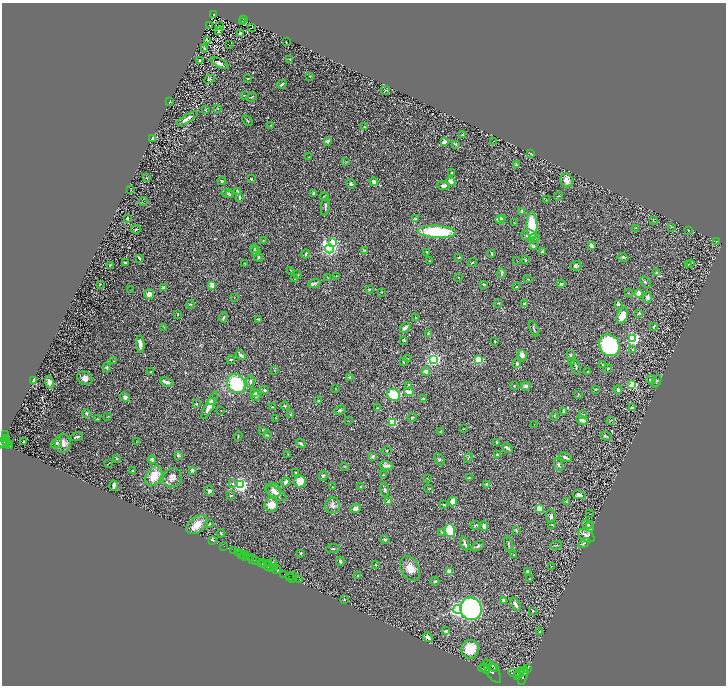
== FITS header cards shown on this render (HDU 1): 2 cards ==
NAXIS1  =                 1448
NAXIS2  =                 1367

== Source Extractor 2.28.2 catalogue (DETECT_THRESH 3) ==
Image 1448 x 1367 px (HDU 1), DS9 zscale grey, zoomed out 1/2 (1 PNG px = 2 x 2 image px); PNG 728 x 688 px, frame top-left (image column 1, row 1366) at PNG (2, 3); each listed source drawn as its Kron ellipse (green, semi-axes under 4 px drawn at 4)
Background 0.419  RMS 0.029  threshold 0.0857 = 3 sigma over >= 5 px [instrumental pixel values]
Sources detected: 401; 43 cannot appear on this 1/2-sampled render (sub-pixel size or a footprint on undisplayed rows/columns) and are neither listed nor drawn; the other 358 listed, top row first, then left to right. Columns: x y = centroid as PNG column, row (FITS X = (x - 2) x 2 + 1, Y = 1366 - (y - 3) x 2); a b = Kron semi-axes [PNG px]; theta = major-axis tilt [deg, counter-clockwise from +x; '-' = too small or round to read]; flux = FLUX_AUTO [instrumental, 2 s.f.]
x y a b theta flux
213 14 3 3 - 79
243 19 2 2 - 68
242 21 2 1 - 4.5
210 26 2 1 - 1.2
220 26 2 2 - 2.8
251 28 3 1 - 2.4
218 31 2 2 - 42
240 33 3 2 - 25
208 41 3 3 - 2.5
286 42 3 2 - 1.7
229 45 2 1 - 1.6
204 49 3 2 - 3.6
290 59 3 2 - 4.2
200 60 3 2 - 3.8
220 63 10 4 -27 22
310 76 2 2 - 4.5
248 78 2 2 - 7
210 79 6 3 26 5.2
282 84 5 2 - 10
385 90 5 2 - 4.2
244 95 3 2 - 2.6
252 97 5 3 - 5.4
170 102 2 2 - 3.3
218 109 3 2 - 3.1
206 110 4 3 - 4.2
187 119 12 3 30 24
247 121 6 2 -43 5.1
271 125 3 2 - 2.1
365 127 2 2 - 3.1
462 134 2 2 - 4.3
153 138 3 2 - 26
328 141 4 4 - 8.7
494 141 2 1 - 1.2
444 142 2 2 - 70
456 145 3 3 - 4.2
531 153 4 2 - 3.2
309 157 3 1 - 2.1
346 162 3 2 - 3.2
516 165 2 2 - 45
452 172 2 2 - 18
146 178 3 2 - 2.2
251 179 2 2 - 5
567 180 7 6 - 41
222 181 4 3 - 6.1
374 182 4 3 - 23
451 182 5 3 - 35
351 184 5 4 - 8.5
444 186 6 4 -3 22
131 189 4 1 - 1.6
237 191 4 2 - 6.9
228 193 6 3 -11 9.9
313 193 3 2 - 6.1
229 195 4 3 - 6.4
324 196 4 2 - 7.3
558 196 5 2 - 3
240 197 3 3 - 8.6
546 200 2 1 - 2.5
143 201 4 1 - 2.4
325 207 9 2 82 10
522 212 3 3 - 18
127 218 3 3 - 15
415 218 3 3 - 5.2
502 218 2 2 - 45
500 220 4 4 - 84
653 220 4 2 - 4.4
514 223 3 2 - 2.1
532 226 13 5 -88 210
672 227 4 1 - 1.6
636 228 2 2 - 1.7
136 229 5 2 - 6.2
688 230 2 2 - 2.9
437 232 19 6 -3 310
529 235 8 5 -6 25
534 238 5 4 - 8.7
263 240 3 2 - 2.8
716 241 2 2 - 1.7
333 243 3 3 - 470
591 245 4 2 - 15
533 246 3 3 - 11
254 249 3 2 - 3.6
329 249 4 3 - 1400
365 250 3 2 - 2.8
256 251 5 3 - 8.2
427 252 4 3 - 4.1
543 252 4 3 - 12
492 253 2 2 - 6.4
306 254 4 2 - 7.8
259 257 4 3 - 5.7
459 257 2 2 - 3.9
623 257 5 3 - 6.1
139 258 3 2 - 6.6
429 260 2 2 - 2.1
525 260 3 2 - 3.5
517 261 2 1 - 1.3
126 262 4 2 - 5.7
472 262 5 2 - 3.7
244 263 3 2 - 2.5
691 263 2 1 - 31
110 265 3 1 - 3.4
688 265 2 2 - 2.1
576 266 5 5 - 11
290 270 2 2 - 2.4
656 273 4 3 - 7.5
502 274 5 3 - 6.7
298 275 3 2 - 2.3
337 276 3 2 - 2.2
458 277 2 2 - 1.6
328 278 4 2 - 3
295 279 2 2 - 4.5
528 279 4 2 - 3.1
645 282 6 3 -47 7.9
314 283 6 3 22 10
100 284 2 1 - 2.8
484 284 2 2 - 7.5
561 284 4 3 - 9.3
212 285 4 3 - 45
517 287 4 2 - 9
164 288 3 3 - 23
369 289 3 3 - 4.8
131 290 2 2 - 1.8
382 292 2 2 - 3.3
628 293 2 2 - 2.6
639 293 4 3 - 56
149 294 5 5 - 29
234 297 2 2 - 2.3
647 297 5 4 - 14
498 303 3 2 - 3
524 303 2 2 - 22
190 304 4 2 - 5.4
618 304 2 2 - 43
639 313 3 3 - 9.8
177 314 3 2 - 3.1
622 316 8 5 69 59
224 317 5 2 - 5.9
416 318 4 2 - 3.4
258 319 3 2 - 5.3
654 326 2 2 - 7
164 327 3 2 - 2.3
405 328 6 4 48 17
534 329 8 2 -69 6.5
429 334 2 2 - 35
633 338 3 3 - 1200
404 340 3 2 - 7.4
495 341 2 2 - 5.4
140 344 8 3 -87 37
609 345 11 9 -55 400
633 350 3 3 - 4.8
241 355 5 3 - 13
522 355 5 5 - 22
571 355 4 3 - 7.9
407 358 3 2 - 2.3
231 359 4 2 - 8.3
433 359 3 3 - 1600
478 360 3 3 - 430
114 361 2 2 - 5.5
403 362 4 2 - 5.8
571 362 2 2 - 2.7
517 364 4 3 - 11
603 364 2 2 - 3.5
107 367 5 3 - 6.5
576 367 8 2 -76 6.9
608 369 4 3 - 7
274 370 2 2 - 2.1
426 371 4 3 - 25
151 372 2 2 - 3
588 372 3 3 - 7.5
350 377 4 3 - 5.4
85 378 8 6 -25 27
651 379 4 4 - 13
33 380 4 3 - 33
656 381 6 3 63 6.1
49 382 6 4 -74 21
166 382 7 2 -22 31
250 382 6 3 83 12
236 383 10 8 -54 280
408 385 2 2 - 20
632 385 3 3 - 340
514 386 2 2 - 9.4
525 386 5 3 - 14
336 389 3 2 - 1.9
596 389 3 2 - 5
264 390 2 2 - 31
618 390 4 3 - 15
409 392 5 4 - 23
255 393 3 3 - 12
578 394 3 2 - 2.6
394 395 7 5 -35 130
256 396 5 3 - 15
125 397 5 4 - 19
423 399 3 3 - 3.7
211 401 4 3 - 14
319 401 3 2 - 5
196 404 3 2 - 5.9
210 405 15 4 63 51
285 406 4 3 - 6.3
272 407 3 2 - 4.2
377 408 3 2 - 5.1
632 408 3 3 - 13
221 410 3 1 - 1.6
340 410 6 3 19 8.2
563 411 3 2 - 10
86 413 4 4 - 9
291 414 3 3 - 4.9
582 415 3 2 - 3.3
108 416 4 2 - 3.5
554 416 4 3 - 4.6
412 417 5 3 - 4.2
276 418 2 1 - 1.7
97 419 2 1 - 3.4
582 420 6 4 -24 25
611 420 3 2 - 2.7
348 421 2 1 - 1.3
393 422 3 3 - 420
534 425 2 2 - 1.9
463 429 2 2 - 3.3
263 430 2 2 - 4
441 432 3 2 - 6.5
6 434 4 2 - 59
267 435 4 2 - 4.8
238 436 4 2 - 3.7
606 436 6 2 -21 7.7
77 437 6 2 16 12
6 439 4 2 - 400
6 441 3 1 - 450
3 442 6 3 37 930
24 442 2 1 - 49
136 442 4 2 - 1.9
497 442 3 2 - 5.5
7 443 3 1 - 130
57 443 6 4 35 11
63 443 9 8 - 35
301 443 5 3 - 7.5
7 445 2 2 - 210
9 446 3 2 - 300
507 448 5 2 - 12
386 451 5 2 - 3
288 454 2 2 - 1.7
178 455 3 3 - 10
498 455 3 2 - 16
372 457 3 3 - 13
565 457 6 3 -30 19
468 458 5 1 - 2.7
116 459 3 3 - 4.6
439 459 7 3 -55 5.4
152 460 4 3 - 12
109 463 3 1 - 2.2
559 465 7 3 -70 7.2
344 466 3 2 - 3.1
387 466 7 4 -8 22
192 470 3 3 - 15
132 471 3 2 - 3
296 472 3 2 - 6.3
383 475 3 2 - 2.9
154 476 10 7 58 91
323 476 5 3 - 7
469 477 3 2 - 2.9
172 478 10 9 - 31
427 478 3 1 - 2.3
285 482 5 3 - 17
300 482 6 6 - 68
232 484 4 3 - 5.9
486 484 4 3 - 6.3
240 485 3 3 - 1700
114 486 5 3 - 22
360 486 3 2 - 4
332 487 2 2 - 4.3
429 489 2 2 - 4.4
273 490 8 6 -24 22
385 490 7 3 -78 9.7
209 491 5 4 - 11
276 493 11 5 -31 26
579 495 6 4 -11 19
231 496 3 2 - 3.5
388 501 4 3 - 15
453 502 5 4 - 39
567 502 3 2 - 9.5
444 504 3 2 - 4.3
271 505 7 6 - 59
333 505 8 7 - 21
539 508 3 2 - 220
355 509 5 4 - 19
590 514 2 1 - 1.5
551 516 6 4 -83 14
209 524 2 2 - 4.6
587 524 5 3 - 9.1
197 525 12 7 36 60
475 525 4 3 - 6.1
552 525 3 2 - 4.2
484 526 5 3 - 24
590 527 5 3 - 6.2
450 530 6 5 - 180
516 530 4 2 - 4.8
221 533 4 2 - 5.2
442 533 4 3 - 5.7
586 536 9 5 -30 35
385 539 4 3 - 8.3
212 540 4 3 - 8.8
584 543 6 3 32 7
465 544 7 2 -72 15
508 544 7 2 -79 6
556 545 6 2 12 4
224 546 2 1 - 15
477 546 7 3 29 9.2
333 549 6 2 5 5.7
234 551 2 1 - 49
238 553 4 2 - 120
301 553 4 3 - 3.5
242 554 2 2 - 950
514 554 2 2 - 5.1
245 556 4 1 - 76
247 556 3 1 - 77
250 557 4 2 - 110
252 559 2 1 - 35
255 561 3 2 - 680
340 561 5 3 - 8.3
263 562 3 2 - 520
272 562 2 1 - 1.4
262 564 3 1 - 200
264 564 2 1 - 230
269 564 3 2 - 350
376 565 3 2 - 3.3
551 566 2 1 - 1.5
268 567 4 2 - 360
271 568 3 2 - 470
275 568 4 2 - 780
410 568 13 9 -60 49
277 570 4 2 - 810
449 572 2 2 - 110
528 572 4 3 - 9.9
284 574 2 1 - 1200
358 575 3 3 - 4.1
289 576 4 2 - 690
292 576 2 1 - 25
292 578 5 2 - 91
529 578 2 2 - 2.3
300 580 2 1 - 42
435 581 4 2 - 5
344 600 3 2 - 3.8
503 600 3 2 - 13
515 604 7 3 -55 19
458 609 4 3 - 1700
471 609 11 10 - 860
533 611 3 3 - 4
446 631 4 3 - 9.3
539 631 3 2 - 3.7
428 637 5 3 - 22
470 649 9 8 - 110
492 666 3 2 - 1100
494 667 3 2 - 1200
483 668 4 3 - 4100
485 668 5 3 - 8200
527 668 3 3 - 430
492 671 13 6 -57 7300
520 672 5 2 - 2000
524 672 5 3 - 3100
515 673 7 4 -16 9100
518 676 2 1 - 1300
523 676 9 3 73 3700
At the frame edge (FLAGS 8, measured only in part): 1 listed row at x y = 3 442
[43 sub-pixel or undisplayed-footprint detections neither listed nor drawn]